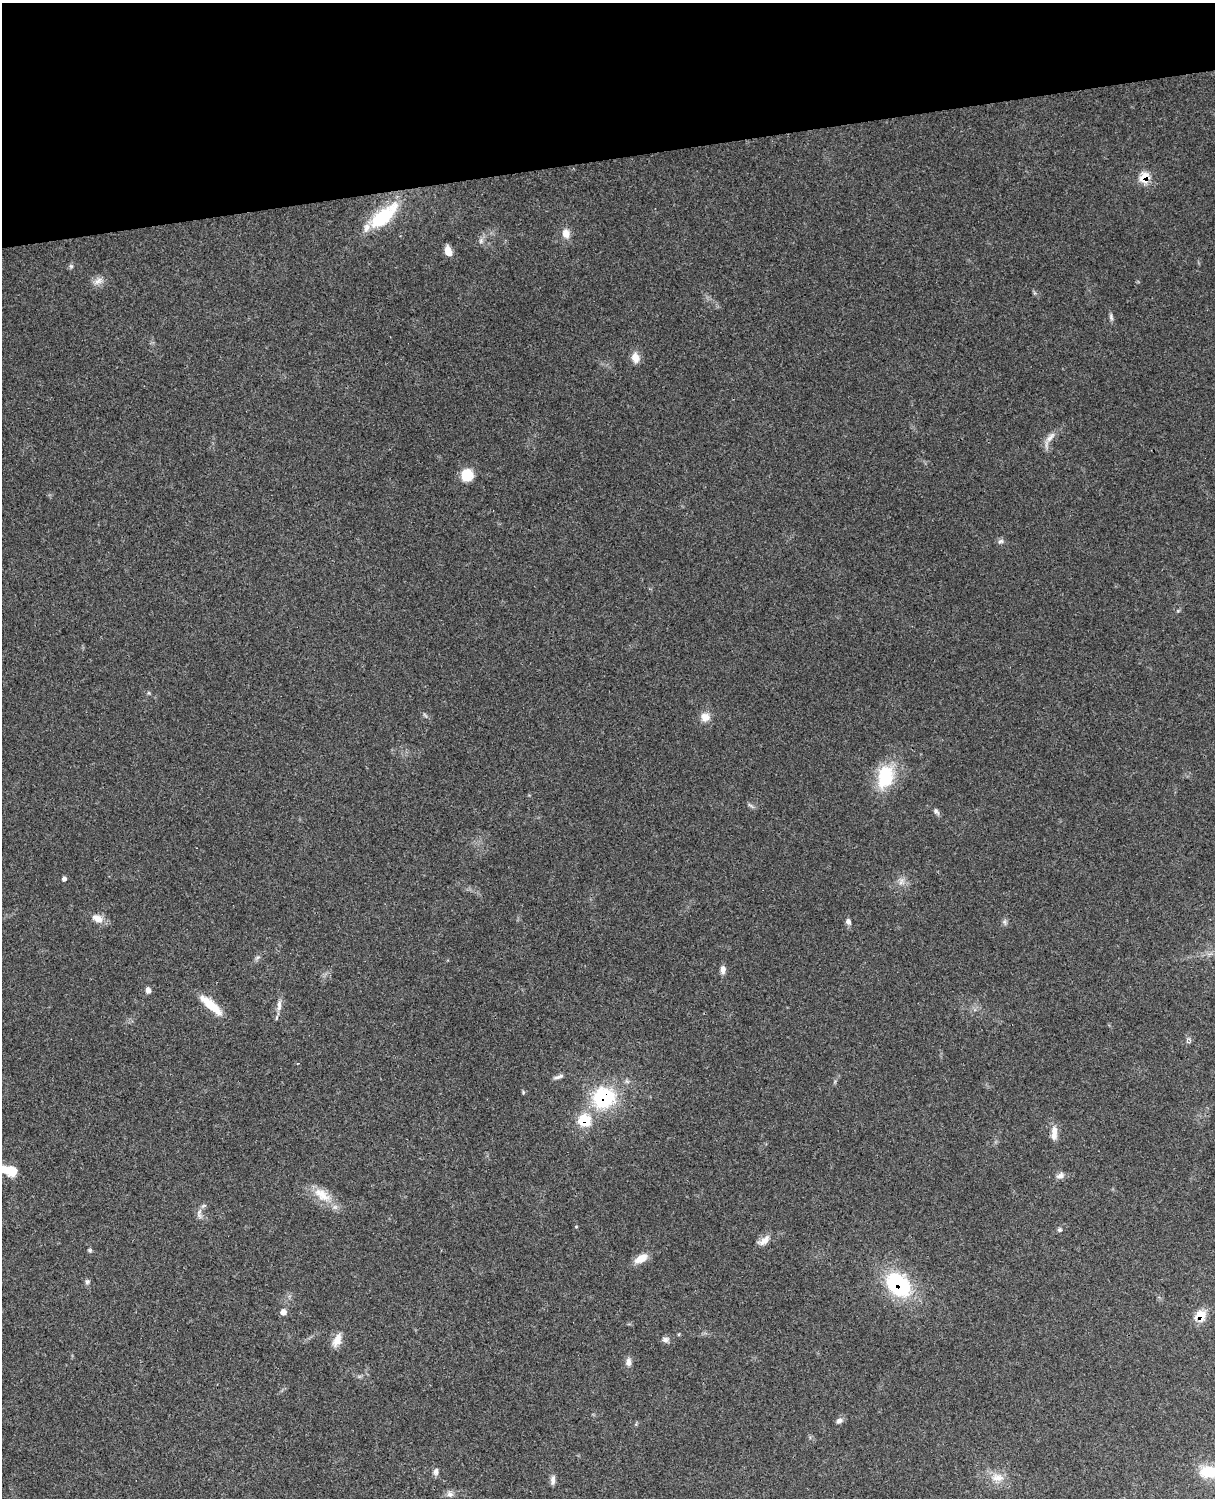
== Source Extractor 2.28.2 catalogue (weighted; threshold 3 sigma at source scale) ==
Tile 3 of 4 x 3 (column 3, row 1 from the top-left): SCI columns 2546-3758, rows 3268-4763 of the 5088 x 4924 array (HDU 1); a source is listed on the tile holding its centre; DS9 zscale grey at full resolution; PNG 1217 x 1500 px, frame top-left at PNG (2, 3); no overlay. Shown black and unused: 10% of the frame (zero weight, under 3 of 4 exposures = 6% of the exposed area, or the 3 px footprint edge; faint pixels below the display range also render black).
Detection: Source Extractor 2.28.2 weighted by HDU 2 'WHT'; one run over the whole footprint, this tile lists its part. Background 0.109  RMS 0.0066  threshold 0.0298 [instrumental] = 3 sigma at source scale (4.5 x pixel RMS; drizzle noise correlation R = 1.50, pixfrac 1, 0.05/0.05 arcsec/px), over >= 5 px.
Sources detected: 52; all 52 listed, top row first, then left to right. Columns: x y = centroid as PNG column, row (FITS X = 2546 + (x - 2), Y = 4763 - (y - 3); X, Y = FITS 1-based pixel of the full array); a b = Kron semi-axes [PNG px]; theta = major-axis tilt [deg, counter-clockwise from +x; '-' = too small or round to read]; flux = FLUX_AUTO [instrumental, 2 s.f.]
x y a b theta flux
1145 177 9 8 - 14
383 216 42 16 41 37
566 233 12 10 -76 5.3
481 241 8 5 83 1.8
448 251 11 7 -74 5.7
71 266 6 5 - 1.1
98 281 12 8 35 4
1111 317 10 5 -73 1.6
635 358 12 9 -76 5.9
1050 437 19 6 47 4.6
467 475 13 12 - 13
1000 541 9 5 27 1.6
705 717 12 12 - 5.5
885 777 31 20 77 28
750 805 11 3 -29 1.3
936 811 7 4 -90 1.3
64 879 5 4 - 2.3
901 881 11 4 57 2.2
97 918 15 9 -26 6
848 922 9 7 -67 2.1
1005 922 7 4 -71 1.3
258 957 8 3 19 1.1
723 969 10 6 -90 3.1
148 990 7 5 -68 2.5
211 1005 31 9 -41 15
279 1005 16 6 86 3.8
558 1077 15 4 21 2.1
523 1092 6 3 -73 0.74
603 1098 24 22 16 49
584 1120 14 12 -15 18
1054 1133 19 8 88 5.8
8 1170 20 9 -15 16
1060 1176 12 7 21 2.9
322 1195 29 14 -35 13
199 1212 9 5 68 2.4
1059 1230 5 5 - 1.3
764 1241 18 8 36 5.4
90 1250 6 5 - 0.99
641 1258 17 9 30 7.5
87 1282 7 6 - 1.5
898 1284 30 21 -43 57
283 1312 7 7 - 3.2
1200 1316 12 11 - 11
665 1339 10 7 4 2.5
337 1340 19 9 65 6.5
628 1362 10 7 -88 3.2
839 1421 9 7 32 2.4
436 1472 9 7 -90 2.4
1208 1472 24 15 1 16
998 1477 18 10 -5 7.6
553 1480 12 6 -89 2.6
450 1494 9 8 - 2.7
Overlapping masked pixels (flux is a lower limit): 5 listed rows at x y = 1145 177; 603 1098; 584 1120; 898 1284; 1200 1316
Isophote crosses this tile's border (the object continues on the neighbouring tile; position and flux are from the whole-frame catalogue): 2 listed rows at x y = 8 1170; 1208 1472